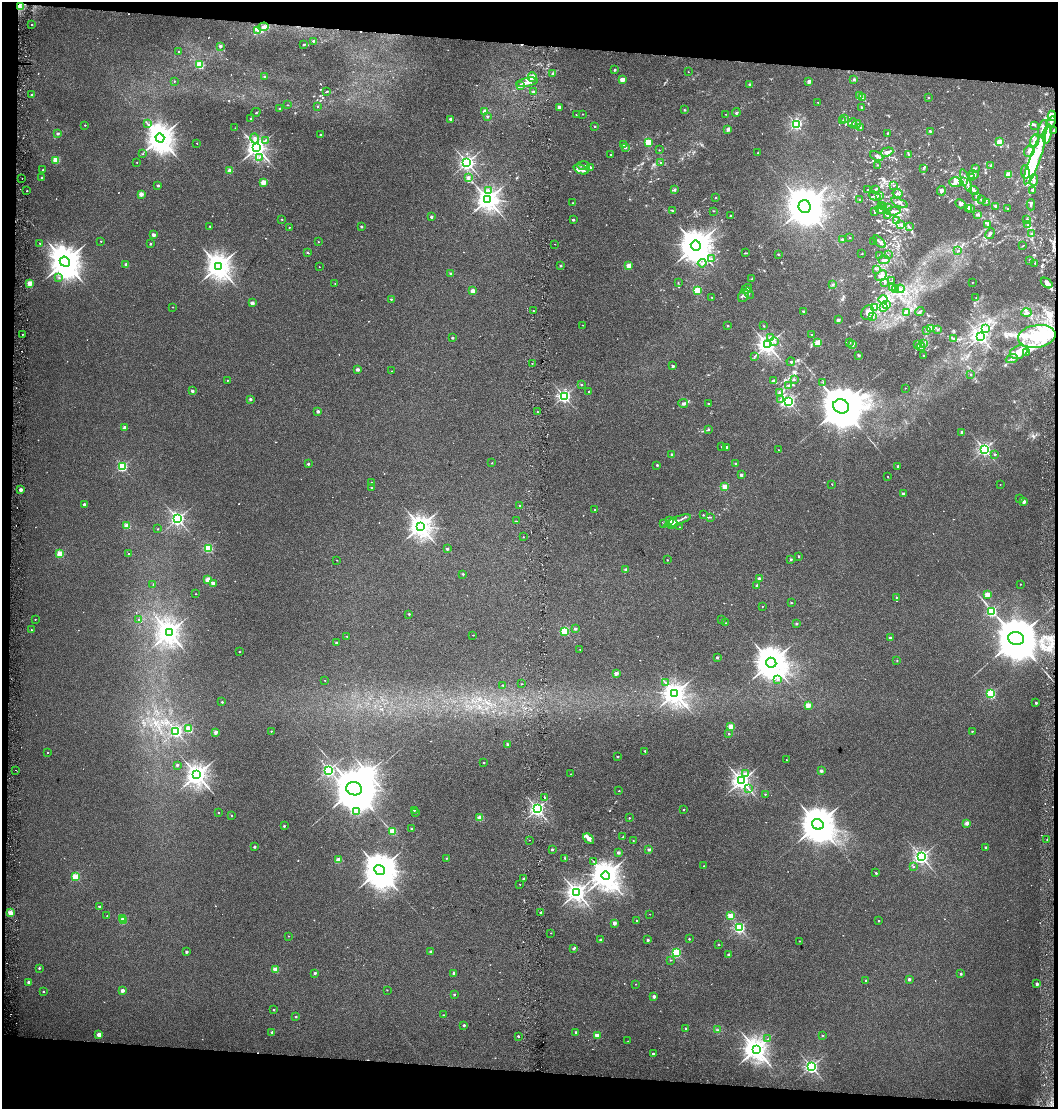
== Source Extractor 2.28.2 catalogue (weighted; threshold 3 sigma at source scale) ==
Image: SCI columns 228-4448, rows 9-4435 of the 4727 x 4435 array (HDU 1 of 3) = the unmasked area's bounding box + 8 px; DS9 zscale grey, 4 x 4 block average (1 PNG px = mean of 4 x 4 image px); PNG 1060 x 1111 px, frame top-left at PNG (2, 2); each listed source drawn as its Kron ellipse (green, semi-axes under 4 px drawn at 4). Shown black and unused: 8% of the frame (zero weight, under 3 of 6 exposures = <1% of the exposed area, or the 3 px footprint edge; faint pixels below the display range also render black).
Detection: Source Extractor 2.28.2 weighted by HDU 2 'WHT'. Background 0.0339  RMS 0.0029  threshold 0.0119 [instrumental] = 3 sigma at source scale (4.09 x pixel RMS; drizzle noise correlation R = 1.36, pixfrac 0.8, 0.0396/0.0396 arcsec/px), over >= 5 px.
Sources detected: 816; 14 too faint to see at this stretch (4 x 4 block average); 9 inside a brighter object's white glare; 8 cosmic-ray / hot-pixel residue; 3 long thin detections or spike segments (spike, bleed or trail) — neither listed nor drawn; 13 coinciding with a brighter row at this scale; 69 inside a brighter listed object's ellipse — not listed separately; of the other 700, all 500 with FLUX_AUTO >= 0.721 (the completeness limit of this list) listed and drawn (200 fainter detections not listed), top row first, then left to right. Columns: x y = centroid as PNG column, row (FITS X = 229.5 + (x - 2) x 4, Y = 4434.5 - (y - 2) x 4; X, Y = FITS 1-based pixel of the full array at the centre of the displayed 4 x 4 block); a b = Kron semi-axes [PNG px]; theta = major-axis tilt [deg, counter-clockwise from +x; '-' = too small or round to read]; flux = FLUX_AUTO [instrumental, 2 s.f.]
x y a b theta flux
20 6 3 2 - 1.2
32 25 2 2 - 0.82
264 27 5 4 - 6.6
258 30 3 3 - 4.2
313 41 3 2 - 3.2
304 45 3 2 - 1.8
220 46 2 2 - 7.9
179 51 2 2 - 1.9
200 65 2 2 - 110
614 70 3 2 - 1.4
688 72 2 2 - 0.74
553 73 3 2 - 1.4
264 77 2 2 - 3.4
532 77 5 4 - 5.7
622 80 2 2 - 33
854 80 2 2 - 9
174 81 2 2 - 1.3
527 82 11 3 12 7.5
809 82 2 2 - 17
750 85 2 2 - 18
520 86 3 2 - 1.8
326 92 4 2 - 1.2
533 92 2 2 - 5.1
32 95 2 2 - 10
859 95 4 2 - 1.3
928 97 2 2 - 1.6
863 98 3 2 - 1.2
818 102 2 2 - 0.92
288 105 3 2 - 0.73
318 106 2 2 - 2.6
559 107 2 2 - 14
862 107 2 2 - 4
279 109 3 2 - 0.91
685 110 2 2 - 2.8
256 112 4 2 - 1
485 112 2 2 - 44
736 112 4 2 - 1.8
576 114 2 2 - 1.1
582 114 2 2 - 1.2
726 114 2 2 - 0.77
487 116 2 2 - 2.3
1052 116 5 4 - 7
251 118 3 2 - 1.3
845 118 3 2 - 2.2
451 119 2 2 - 19
842 121 3 2 - 1.1
1051 122 6 2 62 4.9
147 123 2 2 - 0.83
852 123 5 3 - 2.9
796 124 2 2 - 290
856 124 5 3 - 3.8
85 125 2 2 - 1.7
1034 125 2 2 - 0.75
594 126 2 2 - 2.6
860 127 2 2 - 2.9
235 128 2 2 - 0.83
1043 129 9 3 79 7.3
728 130 2 2 - 17
930 131 3 2 - 1.8
1053 131 2 2 - 0.93
58 133 2 2 - 8.2
887 133 3 2 - 0.98
1047 134 9 3 77 10
321 135 2 2 - 5.2
160 138 4 4 - 2600
255 138 5 3 - 4.4
265 140 2 2 - 0.79
1034 141 7 3 72 5.5
648 142 2 2 - 97
999 142 2 2 - 38
197 143 2 2 - 1.1
623 145 4 2 - 2.3
257 148 3 3 - 1200
626 148 3 2 - 1.2
659 150 2 2 - 0.99
1030 151 6 5 - 6.6
887 152 6 3 18 4.8
758 153 2 2 - 0.93
143 154 2 2 - 0.9
909 154 3 2 - 1.2
610 155 2 2 - 1.9
877 156 7 2 -24 3.9
259 157 2 2 - 1.3
1035 159 27 5 70 58
56 160 2 2 - 89
137 163 2 2 - 0.88
467 163 2 2 - 580
661 163 2 2 - 2.9
877 165 2 2 - 0.8
584 166 6 2 -3 4.6
990 166 3 2 - 1.3
590 167 3 3 - 1.8
975 168 2 2 - 1.1
581 169 8 3 -22 7.8
923 169 3 2 - 0.99
43 170 2 2 - 3.8
230 171 2 2 - 37
1025 172 6 3 -83 5.4
973 175 5 2 - 3.1
1009 175 2 2 - 69
42 178 2 2 - 7.9
468 178 2 2 - 14
971 178 3 3 - 2.3
22 179 2 2 - 1.4
1034 180 6 3 86 4.9
966 181 12 2 -69 5.6
263 182 2 2 - 46
955 182 6 4 1 6.9
964 182 3 2 - 0.99
894 185 2 2 - 0.89
158 186 2 2 - 7.3
867 189 2 2 - 0.98
875 189 2 2 - 1.1
488 190 3 2 - 2.5
674 190 4 3 - 2.2
27 191 2 2 - 1.5
941 191 5 4 - 4.2
974 191 5 3 - 4.6
1033 191 4 3 - 4.3
897 193 5 2 - 2.6
141 194 2 2 - 27
880 195 2 2 - 1.3
875 196 6 2 -19 2.2
976 197 4 2 - 1.9
715 198 2 2 - 3.2
488 199 3 3 - 1300
860 200 2 2 - 2.1
982 200 2 2 - 1.1
986 202 2 2 - 0.74
573 203 2 2 - 1.1
899 203 9 2 -23 3.4
960 204 5 2 - 2.5
881 205 2 2 - 0.85
1031 205 5 2 - 2
996 206 3 2 - 3.5
805 207 6 6 - 4100
884 207 3 2 - 0.81
887 208 2 2 - 1.5
880 209 5 2 - 2.5
968 209 3 2 - 2.1
971 209 3 2 - 1.4
1008 209 2 2 - 1.5
672 211 2 2 - 1
714 211 2 2 - 0.73
875 211 3 2 - 1.4
893 211 8 4 5 5
731 215 2 2 - 1.7
887 215 3 2 - 1.2
977 215 4 3 - 2.3
431 217 2 2 - 7.3
282 219 2 2 - 1.6
1027 219 2 2 - 0.75
573 220 2 2 - 6.6
897 220 2 2 - 0.76
900 224 3 2 - 0.9
988 224 4 3 - 2.5
1028 225 3 2 - 2
210 226 2 2 - 2.2
289 227 2 2 - 2.1
361 227 2 2 - 4.9
909 227 3 2 - 1.5
990 234 6 3 60 3.6
1032 234 2 2 - 0.99
154 235 2 2 - 15
850 238 2 2 - 2.6
843 240 2 2 - 20
101 241 2 2 - 1.2
318 242 2 2 - 0.99
873 242 2 2 - 0.72
879 242 8 2 -42 3.7
40 243 2 2 - 1.1
150 244 2 2 - 3.8
555 244 2 2 - 0.76
696 246 5 5 - 3400
1022 246 3 2 - 0.94
957 251 3 2 - 1.2
307 253 2 2 - 0.95
745 253 3 2 - 1
862 254 3 2 - 0.73
778 255 2 2 - 0.74
888 255 2 2 - 0.77
880 256 4 2 - 1.2
711 259 3 2 - 1
884 260 5 2 - 5.6
1030 260 4 2 - 1.2
65 262 5 4 - 3900
702 263 4 2 - 2.1
1035 263 3 2 - 1
126 264 2 2 - 9
218 266 4 3 - 1900
560 266 2 2 - 4.5
629 266 2 2 - 43
319 267 2 2 - 0.79
876 269 2 2 - 1.2
451 274 2 2 - 11
881 276 6 4 42 6.8
59 278 2 2 - 1.2
752 279 2 2 - 0.91
892 281 3 2 - 1.4
972 282 2 2 - 1.6
30 283 2 2 - 58
678 283 2 2 - 0.75
885 283 2 2 - 1
1047 283 6 3 -38 6.7
335 284 2 2 - 0.79
833 285 2 2 - 6.8
893 287 3 2 - 1.7
747 289 6 2 38 2.3
900 289 4 3 - 3.3
697 290 2 2 - 84
895 290 4 3 - 2.8
473 291 2 2 - 23
749 293 6 2 -58 1.9
743 296 6 5 - 6
712 297 2 2 - 2
976 298 3 2 - 1.2
391 299 2 2 - 3
883 300 4 3 - 3.2
252 303 2 2 - 15
886 304 2 2 - 0.83
173 307 2 2 - 1.2
883 307 4 3 - 3.2
875 308 3 2 - 2.3
533 311 2 2 - 0.9
803 311 2 2 - 7.8
906 312 2 2 - 1.1
920 312 4 2 - 2.1
868 313 7 6 - 9.5
1026 313 5 3 - 3.6
873 317 3 2 - 1.5
838 320 2 2 - 13
583 325 2 2 - 0.82
728 326 2 2 - 3.3
764 326 2 2 - 1.8
930 328 4 2 - 1.8
937 329 3 2 - 1.2
986 329 3 3 - 3
926 330 2 2 - 0.79
22 334 2 2 - 1.6
812 335 2 2 - 1.8
980 336 3 2 - 530
1037 336 19 11 8 53
771 337 3 2 - 1.6
452 338 2 2 - 5.1
954 338 3 2 - 1.2
774 341 2 2 - 1.4
817 343 2 2 - 68
849 343 3 2 - 1.1
923 343 2 2 - 0.78
918 344 4 3 - 2.7
767 345 3 3 - 940
852 345 2 2 - 1.6
921 347 4 2 - 2.7
1019 352 9 6 25 13
1027 353 3 2 - 1.1
858 355 2 2 - 10
755 356 2 2 - 0.77
924 356 2 2 - 1.1
1012 358 6 3 23 3.7
791 362 4 2 - 1.8
532 363 2 2 - 1.6
673 366 2 2 - 10
357 369 2 2 - 14
392 371 2 2 - 0.79
971 375 2 2 - 1.2
794 379 2 2 - 0.72
227 380 2 2 - 0.91
774 380 4 2 - 1.8
823 382 2 2 - 0.76
581 385 2 2 - 3.8
788 385 2 2 - 0.91
905 388 2 2 - 1.1
192 391 2 2 - 9
589 392 2 2 - 4.2
780 393 2 2 - 17
564 396 2 2 - 430
250 399 2 2 - 8.6
780 399 3 2 - 1.7
789 402 3 2 - 340
683 403 5 3 - 3.6
708 404 2 2 - 5.5
841 406 8 7 - 7700
318 411 2 2 - 11
537 412 2 2 - 1.4
125 427 2 2 - 19
708 429 4 3 - 1.8
962 432 2 2 - 15
722 447 2 2 - 2.4
726 447 2 2 - 9.3
984 449 2 2 - 410
779 450 2 2 - 1.3
672 454 2 2 - 11
995 454 2 2 - 3.7
492 463 2 2 - 1.2
308 464 2 2 - 4.1
735 464 2 2 - 6.5
657 465 2 2 - 4.8
898 466 2 2 - 4.2
122 467 2 2 - 180
741 475 2 2 - 10
888 476 2 2 - 1
372 483 2 2 - 5.6
832 484 2 2 - 1.1
1000 485 2 2 - 0.76
725 487 2 2 - 49
372 488 2 2 - 1.4
21 490 2 2 - 19
903 494 2 2 - 9.7
1020 499 2 2 - 1.1
1024 502 2 2 - 18
84 504 2 2 - 8
519 505 2 2 - 1.8
595 510 2 2 - 2.5
703 515 2 2 - 2.3
710 517 3 2 - 1.1
177 519 2 2 - 510
516 521 2 2 - 1.7
669 521 3 2 - 1.7
677 521 14 3 20 10
663 524 2 2 - 1.2
672 524 5 4 - 14
127 526 2 2 - 58
420 526 3 3 - 1400
679 527 2 2 - 0.94
158 529 2 2 - 1.6
523 537 2 2 - 1.4
208 548 2 2 - 140
447 549 2 2 - 6.8
60 554 2 2 - 78
128 554 2 2 - 2.3
799 556 2 2 - 2.8
791 559 2 2 - 6.8
337 560 2 2 - 0.98
667 560 2 2 - 1.5
626 569 2 2 - 11
463 574 2 2 - 2.7
759 578 2 2 - 13
208 580 2 2 - 41
213 583 2 2 - 23
153 584 2 2 - 0.77
1020 584 2 2 - 1.9
757 585 2 2 - 5
195 594 2 2 - 0.72
987 595 2 2 - 44
896 597 2 2 - 1.2
791 603 2 2 - 2.1
762 606 2 2 - 0.92
991 611 2 2 - 200
409 614 2 2 - 4.6
35 619 2 2 - 1.5
139 620 2 2 - 2.7
722 620 2 2 - 1.1
726 623 2 2 - 0.85
796 624 2 2 - 6
575 629 2 2 - 11
31 630 2 2 - 1.2
565 631 2 2 - 120
169 633 4 3 - 1400
473 635 2 2 - 1.4
347 636 2 2 - 1.2
890 638 2 2 - 9.3
1016 638 8 6 -12 11000
336 643 2 2 - 5.4
580 649 2 2 - 1.1
239 652 2 2 - 1.5
717 658 2 2 - 5.7
897 661 2 2 - 1.1
771 663 5 5 - 3500
616 673 2 2 - 21
325 680 2 2 - 0.78
778 680 2 2 - 2.4
666 683 2 2 - 0.82
522 684 2 2 - 0.84
503 685 2 2 - 1.5
675 693 3 3 - 1400
991 694 2 2 - 180
222 702 2 2 - 2.4
1036 703 2 2 - 5.3
808 705 2 2 - 36
731 726 2 2 - 54
189 729 2 2 - 74
176 731 2 2 - 310
271 731 2 2 - 1.6
972 731 2 2 - 1.8
216 732 2 2 - 18
729 734 2 2 - 3
508 744 2 2 - 4.7
645 751 2 2 - 3.2
48 753 2 2 - 1
617 756 2 2 - 2.7
786 760 2 2 - 0.84
484 763 2 2 - 2.9
177 765 2 2 - 7.3
16 770 2 2 - 0.87
328 770 2 2 - 360
821 771 2 2 - 15
571 774 2 2 - 1
745 774 2 2 - 8.2
197 775 3 3 - 1400
742 781 3 3 - 890
748 788 2 2 - 0.87
354 789 8 6 -19 9700
619 791 2 2 - 1.5
765 794 2 2 - 1.7
544 797 2 2 - 3.2
537 809 2 2 - 540
414 810 2 2 - 2.2
683 810 2 2 - 1.4
356 811 2 2 - 1.5
218 813 2 2 - 1.4
416 813 2 2 - 2.8
231 815 2 2 - 2.1
480 818 2 2 - 48
629 818 2 2 - 2.1
967 823 2 2 - 20
818 824 6 5 - 4800
284 826 2 2 - 4.2
411 828 2 2 - 3.2
393 831 2 2 - 73
623 837 2 2 - 1
589 839 6 4 -46 9.7
1047 839 2 2 - 0.82
530 840 2 2 - 0.72
633 841 2 2 - 1.4
254 847 2 2 - 6.2
986 848 2 2 - 8.3
552 849 2 2 - 6.5
649 850 2 2 - 11
618 853 2 2 - 10
921 857 2 2 - 570
446 858 2 2 - 1.8
565 858 3 2 - 0.74
338 860 2 2 - 36
594 862 3 2 - 0.95
704 866 2 2 - 1.5
913 867 2 2 - 1.9
379 870 5 4 - 4000
876 873 2 2 - 4.2
606 875 4 4 - 2400
75 877 2 2 - 96
523 879 2 2 - 1.5
520 884 2 2 - 0.84
577 892 3 3 - 1000
99 906 2 2 - 3.2
10 913 2 2 - 62
541 913 2 2 - 11
650 914 2 2 - 0.81
730 915 2 2 - 54
107 916 2 2 - 1.4
123 919 2 2 - 19
123 921 2 2 - 48
637 921 2 2 - 3.2
879 921 2 2 - 1.8
614 923 2 2 - 19
739 928 2 2 - 240
551 933 2 2 - 1.2
289 936 2 2 - 1.1
689 939 2 2 - 3
601 940 2 2 - 9.7
648 940 2 2 - 8.2
799 941 2 2 - 0.95
718 944 2 2 - 2.1
573 949 2 2 - 3.1
186 952 2 2 - 6.6
431 952 2 2 - 11
676 953 2 2 - 160
728 955 2 2 - 7.7
670 960 2 2 - 1.5
39 968 2 2 - 3.3
276 969 2 2 - 52
315 973 2 2 - 7.6
454 973 2 2 - 14
961 974 2 2 - 6.4
909 979 2 2 - 8.8
866 981 2 2 - 3.5
29 982 2 2 - 13
636 984 2 2 - 0.9
1037 984 2 2 - 12
387 990 2 2 - 0.88
122 991 2 2 - 17
43 992 2 2 - 2.1
454 995 2 2 - 4.2
654 997 2 2 - 15
274 1010 2 2 - 2.1
443 1015 2 2 - 1.9
296 1017 2 2 - 2.4
464 1025 2 2 - 5.7
686 1029 2 2 - 6.6
718 1030 3 2 - 1.8
272 1032 2 2 - 6.2
576 1033 2 2 - 4.9
99 1035 2 2 - 31
597 1035 2 2 - 38
518 1036 2 2 - 4
822 1036 2 2 - 2.1
768 1039 2 2 - 1.1
628 1041 2 2 - 0.74
756 1049 4 3 - 1700
653 1054 2 2 - 4
811 1067 2 2 - 410
Overlapping masked pixels (flux is a lower limit): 1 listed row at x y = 1053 131
Diffuse or blended objects may show on this block-average render without a row.